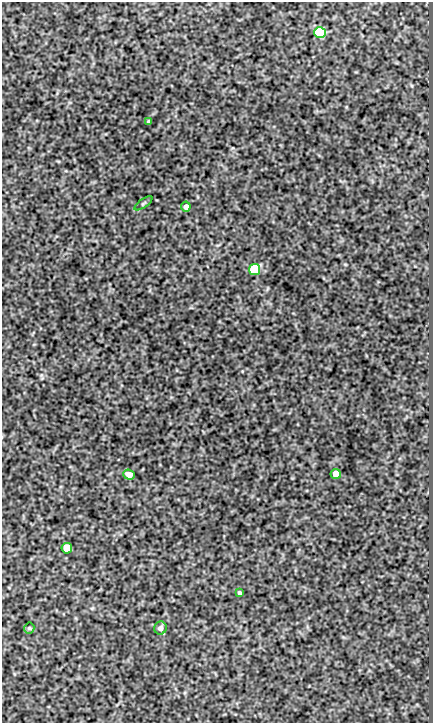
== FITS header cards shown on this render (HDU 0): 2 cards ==
NAXIS1  =                  431
NAXIS2  =                  721

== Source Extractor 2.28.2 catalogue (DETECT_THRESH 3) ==
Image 431 x 721 px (HDU 0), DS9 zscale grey, 1 PNG px = 1 image px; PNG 435 x 725 px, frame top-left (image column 1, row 721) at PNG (2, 2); each listed source drawn as its Kron ellipse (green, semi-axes under 4 px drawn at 4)
Background 603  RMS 1.1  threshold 3.17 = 3 sigma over >= 5 px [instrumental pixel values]
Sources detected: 11; all 11 listed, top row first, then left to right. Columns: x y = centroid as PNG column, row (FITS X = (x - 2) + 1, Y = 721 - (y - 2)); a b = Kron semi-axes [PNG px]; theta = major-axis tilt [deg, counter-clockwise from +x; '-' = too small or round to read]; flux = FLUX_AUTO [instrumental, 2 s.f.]
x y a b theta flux
320 32 6 5 - 12000
149 122 3 3 - 130
143 203 10 2 35 100
186 207 5 5 - 380
255 269 5 5 - 7900
336 474 5 5 - 1200
129 475 6 5 - 620
67 548 5 5 - 2200
239 593 4 3 - 160
29 628 5 5 - 100
160 628 6 6 - 370